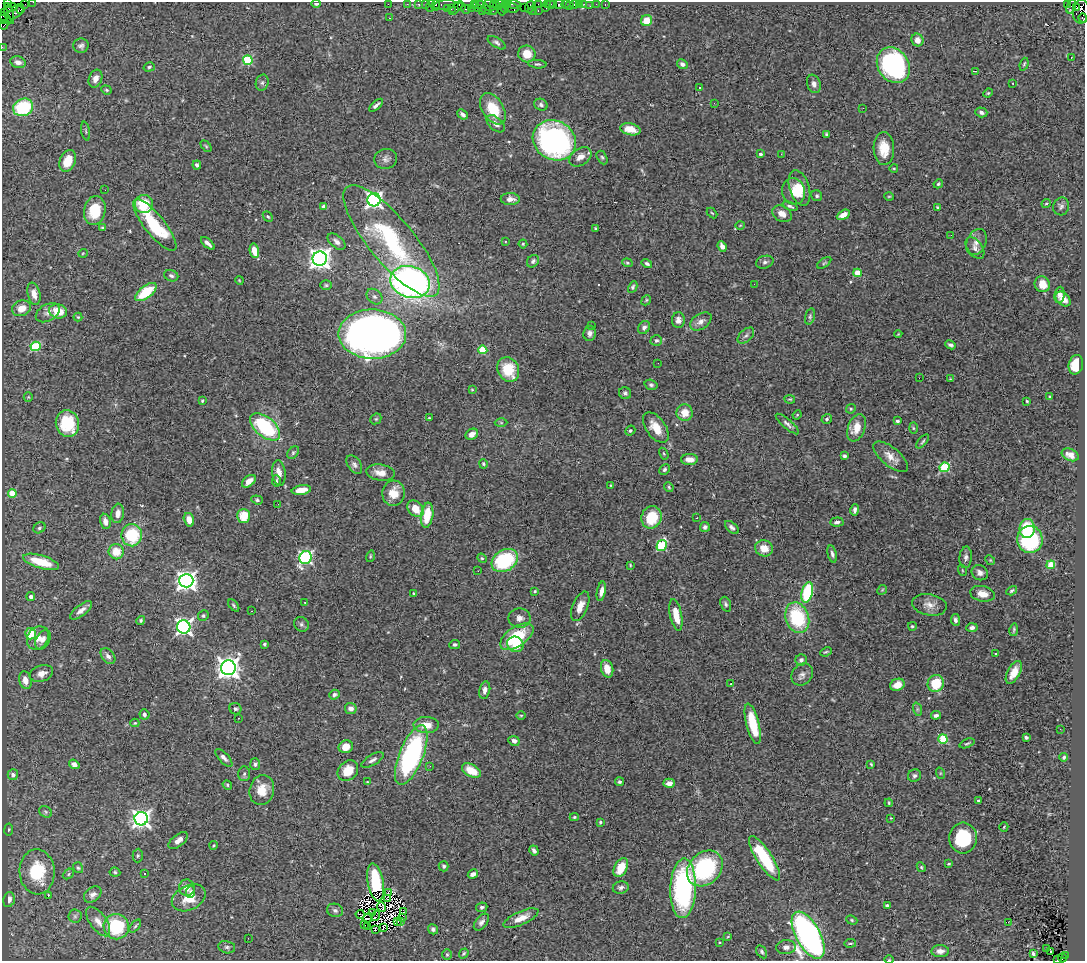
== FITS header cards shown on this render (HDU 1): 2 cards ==
NAXIS1  =                 1083
NAXIS2  =                  959

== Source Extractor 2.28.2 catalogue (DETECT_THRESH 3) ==
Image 1083 x 959 px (HDU 1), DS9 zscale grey, 1 PNG px = 1 image px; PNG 1087 x 963 px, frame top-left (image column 1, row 959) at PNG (2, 2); each listed source drawn as its Kron ellipse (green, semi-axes under 4 px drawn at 4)
Background 1.99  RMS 0.056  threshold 0.169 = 3 sigma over >= 5 px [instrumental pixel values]
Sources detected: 432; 7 with non-positive FLUX_AUTO (blend fragments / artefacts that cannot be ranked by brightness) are neither listed nor drawn; the other 425 listed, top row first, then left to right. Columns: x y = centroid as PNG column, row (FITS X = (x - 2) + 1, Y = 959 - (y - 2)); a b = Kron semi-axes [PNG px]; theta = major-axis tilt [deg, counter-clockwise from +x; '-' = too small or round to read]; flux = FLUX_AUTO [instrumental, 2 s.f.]
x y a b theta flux
33 2 2 2 - 49
8 3 3 2 - 24
25 4 3 2 - 56
316 4 5 4 - 7.5
388 4 2 2 - 47
407 4 2 2 - 38
419 4 3 3 - 140
425 4 2 2 - 51
478 4 5 3 - 49
497 4 7 3 0 430
507 4 4 2 - 58
513 4 7 3 -5 380
538 4 3 2 - 86
547 4 2 2 - 97
550 4 5 3 - 93
554 4 2 2 - 95
559 4 5 3 - 260
566 4 5 2 - 28
574 4 4 3 - 260
579 4 2 2 - 26
584 4 4 3 - 61
596 4 3 2 - 19
605 4 3 2 - 23
1067 4 3 2 - 280
436 5 6 3 76 170
444 5 11 5 8 360
474 5 4 2 - 93
490 5 7 5 -15 300
430 6 6 2 72 260
462 6 2 2 - 50
569 6 2 2 - 29
590 6 2 2 - 11
1071 6 8 3 71 130
11 7 5 4 - 140
505 7 6 3 90 110
524 7 2 2 - 110
530 7 6 3 68 150
545 7 3 2 - 130
451 8 3 2 - 190
456 8 8 3 47 190
471 8 4 3 - 67
478 8 3 3 - 250
484 8 9 4 -41 540
512 8 7 5 -28 280
1077 8 3 3 - 570
447 9 3 3 - 87
466 9 5 3 - 430
495 9 7 3 51 160
20 10 3 3 - 140
501 10 6 4 -75 610
532 11 4 3 - 160
538 11 3 2 - 140
1081 11 12 8 84 1100
16 12 10 5 41 660
482 12 4 2 - 97
5 13 3 2 - 75
9 13 10 3 -75 630
6 18 7 3 -44 290
389 18 3 2 - 3.3
1083 18 4 2 - 200
3 20 4 3 - 210
646 21 6 5 - 44
4 25 4 3 - 220
917 40 6 6 - 22
497 43 10 5 -32 10
81 46 8 7 - 12
2 47 2 2 - 27
527 54 9 8 - 50
1071 58 3 2 - 6.5
248 60 5 5 - 250
18 62 8 5 -13 18
537 64 9 4 -3 8
682 64 5 4 - 12
1024 64 6 3 71 5.2
893 65 19 15 -56 600
149 67 6 4 17 6.1
975 71 4 2 - 6.7
95 79 9 6 68 24
262 83 8 6 74 10
1013 83 3 2 - 7.8
814 84 9 6 -71 16
699 88 3 3 - 13
106 90 5 4 - 5.2
988 93 5 3 - 3.7
714 103 3 2 - 2.7
376 105 8 3 42 11
541 105 7 5 -29 9.8
23 107 10 8 21 240
863 108 2 2 - 2.5
493 109 17 10 -57 110
981 112 6 5 - 13
463 114 6 4 -41 14
496 124 11 6 -41 19
630 129 10 6 -12 40
86 131 9 3 -79 5.9
826 134 4 3 - 5.7
554 140 22 19 -31 1000
206 146 6 4 -46 5.1
884 148 16 10 -87 69
760 154 3 3 - 8.3
781 154 3 2 - 6.9
580 157 12 8 33 30
602 157 7 4 -62 6.8
386 159 11 10 - 18
68 161 11 8 67 69
197 165 4 4 - 9.1
894 168 4 3 - 3
938 184 5 4 - 6.7
799 188 18 10 -73 65
105 190 2 2 - 62
793 191 13 11 -75 53
817 196 6 5 - 7.2
889 196 5 3 - 3.4
510 199 9 6 -2 20
374 200 6 6 - 1300
1046 203 5 3 - 3.8
144 204 9 9 - 120
790 206 8 3 -19 8.8
1061 206 9 8 - 11
324 207 4 3 - 23
937 207 3 3 - 3.9
95 210 14 10 80 110
712 213 6 3 -44 4.3
782 214 10 7 -32 33
843 215 7 4 30 28
268 216 6 4 -47 5.4
155 225 32 10 -51 210
740 225 5 3 - 2.9
103 228 4 3 - 5.2
596 228 4 3 - 4.4
951 235 2 2 - 2.6
391 241 70 22 -50 450
505 241 3 2 - 11
336 242 10 6 -41 16
976 242 14 9 65 27
208 243 8 3 -42 14
523 244 4 4 - 4.2
722 246 5 4 - 17
975 248 12 7 -54 16
254 251 7 4 -80 37
83 253 5 3 - 2.9
320 259 7 7 - 2600
533 261 7 5 51 9.5
765 262 9 6 15 11
627 263 5 4 - 5.1
824 263 8 4 35 4.9
647 264 6 4 -31 7.7
857 273 4 4 - 84
171 276 7 5 -20 9.8
239 280 4 3 - 2.9
410 282 20 15 -18 1800
754 284 2 2 - 3.3
1042 284 8 7 - 39
326 285 6 5 - 5.8
633 287 6 4 62 6.5
146 292 12 6 37 150
34 294 11 6 -77 33
1059 295 8 5 81 15
374 297 9 6 -43 13
1063 299 8 6 -44 25
646 300 5 4 - 5.2
22 308 9 7 20 42
58 311 9 7 -15 80
48 313 13 8 31 20
810 316 8 5 74 7.6
78 317 4 4 - 4.5
678 320 8 6 89 17
701 321 12 7 33 22
592 325 3 3 - 5.7
644 327 7 5 58 11
589 333 7 6 - 15
372 334 34 24 -1 3200
898 334 4 2 - 3.3
746 336 10 6 44 12
656 341 6 5 - 8.5
950 345 5 3 - 10
36 346 5 5 - 270
483 350 4 4 - 150
658 363 2 2 - 3.8
1076 365 10 7 76 83
508 369 13 10 -64 120
919 378 2 2 - 3.4
950 379 3 3 - 3
651 385 6 5 - 7.8
472 390 4 4 - 3.4
625 393 6 6 - 8.4
28 397 5 4 - 3.5
1049 397 3 2 - 3.6
790 399 5 3 - 4.6
202 401 4 3 - 5.2
1027 401 3 2 - 3.7
851 409 5 4 - 4.4
685 413 8 8 - 53
797 415 5 4 - 3.6
429 418 3 2 - 3.3
376 419 6 5 - 5.8
827 419 5 4 - 7
898 421 3 3 - 8.1
501 423 6 4 -1 5
67 424 13 11 -74 170
787 424 15 4 -41 13
265 427 18 9 -40 320
656 428 17 9 -54 61
857 428 14 8 69 57
913 428 5 3 - 4.1
630 431 5 4 - 6.8
472 434 6 5 - 18
923 441 8 4 49 6.9
293 453 7 5 50 6.8
664 454 6 4 -59 4.7
1070 455 9 6 -25 24
844 456 4 3 - 9.3
891 457 21 9 -40 41
689 459 8 5 -1 39
354 464 10 6 -56 14
483 464 5 4 - 5.4
944 467 5 4 - 260
664 469 6 4 45 9.3
279 473 13 6 -83 34
381 473 15 8 -8 39
249 481 8 5 40 33
276 481 5 4 - 5.1
611 485 3 2 - 2.8
669 487 5 4 - 4.9
301 490 10 4 10 47
12 493 4 4 - 90
393 493 12 11 - 62
257 500 6 4 -20 7
278 504 2 2 - 1.3
416 509 9 7 -48 56
855 510 6 3 80 11
118 513 10 6 83 25
427 515 13 6 82 96
244 516 7 6 - 76
651 517 11 10 - 120
697 518 3 2 - 3.3
189 520 7 5 -74 35
105 521 8 5 -79 21
837 522 7 4 5 9.9
705 527 5 5 - 11
732 527 8 5 -43 12
39 528 6 5 - 7.5
1027 528 9 7 85 130
132 535 11 10 - 200
1030 539 13 13 - 380
662 545 6 5 - 280
764 548 9 8 - 45
116 552 7 7 - 68
832 554 9 4 -77 10
370 556 6 3 72 4.1
966 557 11 6 85 14
306 558 6 6 - 740
482 558 5 4 - 5
505 560 14 10 32 300
990 560 5 4 - 4.2
41 562 18 6 -16 120
630 565 3 3 - 3.5
1051 565 4 4 - 120
962 570 6 3 -71 3.7
478 571 2 2 - 2.7
980 573 8 7 - 19
186 581 7 7 - 2100
882 590 5 4 - 4.3
535 591 4 3 - 3.6
601 591 10 4 78 21
1012 591 6 3 32 5.9
807 592 10 5 76 250
414 593 3 3 - 5
982 594 12 7 -11 42
31 596 4 4 - 15
305 603 3 2 - 2
726 604 8 5 -69 8.4
234 605 7 4 -50 6
929 605 17 10 -10 35
580 606 15 7 67 37
81 610 13 5 38 21
252 611 2 2 - 4
676 615 16 6 -78 63
203 616 5 5 - 6.1
520 618 11 9 0 24
797 618 15 11 -71 260
141 620 5 4 - 6.2
955 620 6 4 -82 12
301 624 8 7 - 9.1
912 626 4 4 - 5.6
184 627 6 6 - 1300
972 628 6 4 3 14
1014 630 6 4 80 6
31 634 5 5 - 93
517 637 19 10 34 190
38 638 12 10 55 34
43 640 10 6 62 20
264 644 3 3 - 5.4
455 644 5 5 - 8
515 644 8 7 - 67
826 652 6 3 24 5
996 654 3 3 - 4.7
108 656 9 6 -51 15
801 660 5 5 - 12
228 668 7 7 - 2900
607 669 9 6 -76 47
1014 672 12 6 62 41
41 673 12 8 18 27
802 674 12 10 51 19
25 680 9 6 -76 28
936 683 9 8 - 120
731 684 3 2 - 7.1
897 685 7 6 - 42
485 690 9 5 78 18
334 695 5 5 - 9.6
351 708 6 5 - 22
235 709 6 5 - 7.7
917 709 7 4 -72 7.2
144 714 5 5 - 11
521 715 5 3 - 3.4
936 715 5 3 - 11
238 718 2 2 - 2.9
135 723 4 3 - 3.9
753 724 21 6 -76 140
426 725 12 8 -2 48
1060 729 3 2 - 8.3
1026 737 3 3 - 8.5
943 739 4 4 - 190
514 741 6 4 -27 14
967 743 8 4 22 6
346 747 7 6 - 36
411 755 32 12 68 660
1064 757 4 3 - 5.5
224 758 11 5 -46 14
372 760 12 5 30 14
74 764 5 4 - 17
255 764 6 5 - 9.4
871 764 3 2 - 3.7
430 766 2 2 - 10
348 771 11 9 45 67
471 771 10 6 -30 65
940 773 6 3 -72 4.1
244 774 7 6 - 8.9
13 775 5 5 - 12
914 775 6 6 - 9.4
367 782 3 3 - 2.7
619 782 4 4 - 8.5
669 783 6 4 4 22
227 785 5 4 - 4.7
262 790 15 12 75 54
978 800 3 3 - 6.2
889 803 4 2 - 4.2
46 812 7 5 -37 7.6
574 817 4 4 - 4.7
891 818 2 2 - 2.9
141 819 7 6 - 1700
600 822 3 3 - 5.4
1004 827 5 2 - 3.5
9 829 6 4 82 4.8
963 838 15 14 - 190
178 840 11 6 39 26
214 845 4 2 - 3.5
534 850 5 3 - 10
138 856 7 5 88 5.9
764 858 26 7 -57 230
949 864 4 3 - 4.1
444 866 5 5 - 8
921 867 5 4 - 4.8
78 868 5 4 - 5.2
621 868 10 6 63 72
705 868 20 15 45 430
37 872 22 17 -86 200
115 872 5 4 - 5.8
68 874 6 4 40 5.7
144 874 3 3 - 6.9
473 874 5 4 - 11
376 882 19 8 -80 170
187 888 8 8 - 28
621 888 8 6 15 11
683 888 30 13 88 570
191 892 6 4 83 8.7
388 892 3 2 - 2.3
93 895 10 6 38 18
48 896 3 3 - 32
189 898 18 12 26 68
388 898 4 2 - 1.5
9 900 7 5 76 20
887 906 4 3 - 19
381 907 5 2 - 0.92
482 907 5 5 - 7.6
335 910 8 6 -18 11
373 912 3 2 - 1.6
403 912 3 2 - 5.6
360 914 4 2 - 2.1
75 916 6 6 - 10
375 916 5 2 - 0.24
368 918 5 2 - 3.3
402 918 2 2 - 1.3
521 918 19 6 24 43
852 920 6 4 -23 4.9
397 921 4 2 - 2.8
400 921 2 2 - 0.3
98 922 17 8 -54 38
481 922 10 5 50 14
1008 922 3 2 - 1.8
364 924 3 2 - 2
135 926 7 3 51 5.8
368 926 3 2 - 7.1
116 927 13 12 - 240
384 927 3 2 - 2.2
433 929 5 4 - 8.8
375 930 3 2 - 4.6
808 935 26 12 -61 2100
728 937 4 3 - 3.7
248 938 2 2 - 5.4
719 942 4 3 - 3
850 943 6 3 7 4.1
227 947 8 6 -11 9.5
786 947 9 7 6 18
1047 949 2 2 - 3.9
940 951 8 6 2 26
762 952 7 4 -59 7.9
1051 952 3 2 - 9.8
464 953 5 4 - 5.7
1033 953 3 3 - 4
447 955 5 5 - 5.6
1066 955 3 2 - 290
1062 958 4 3 - 140
889 960 4 3 - 3
1057 960 2 2 - 13
At the frame edge (FLAGS 8, measured only in part): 9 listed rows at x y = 33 2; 8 3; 316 4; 1081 11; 1083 18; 3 20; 2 47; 889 960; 1057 960
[7 non-positive-flux detections neither listed nor drawn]